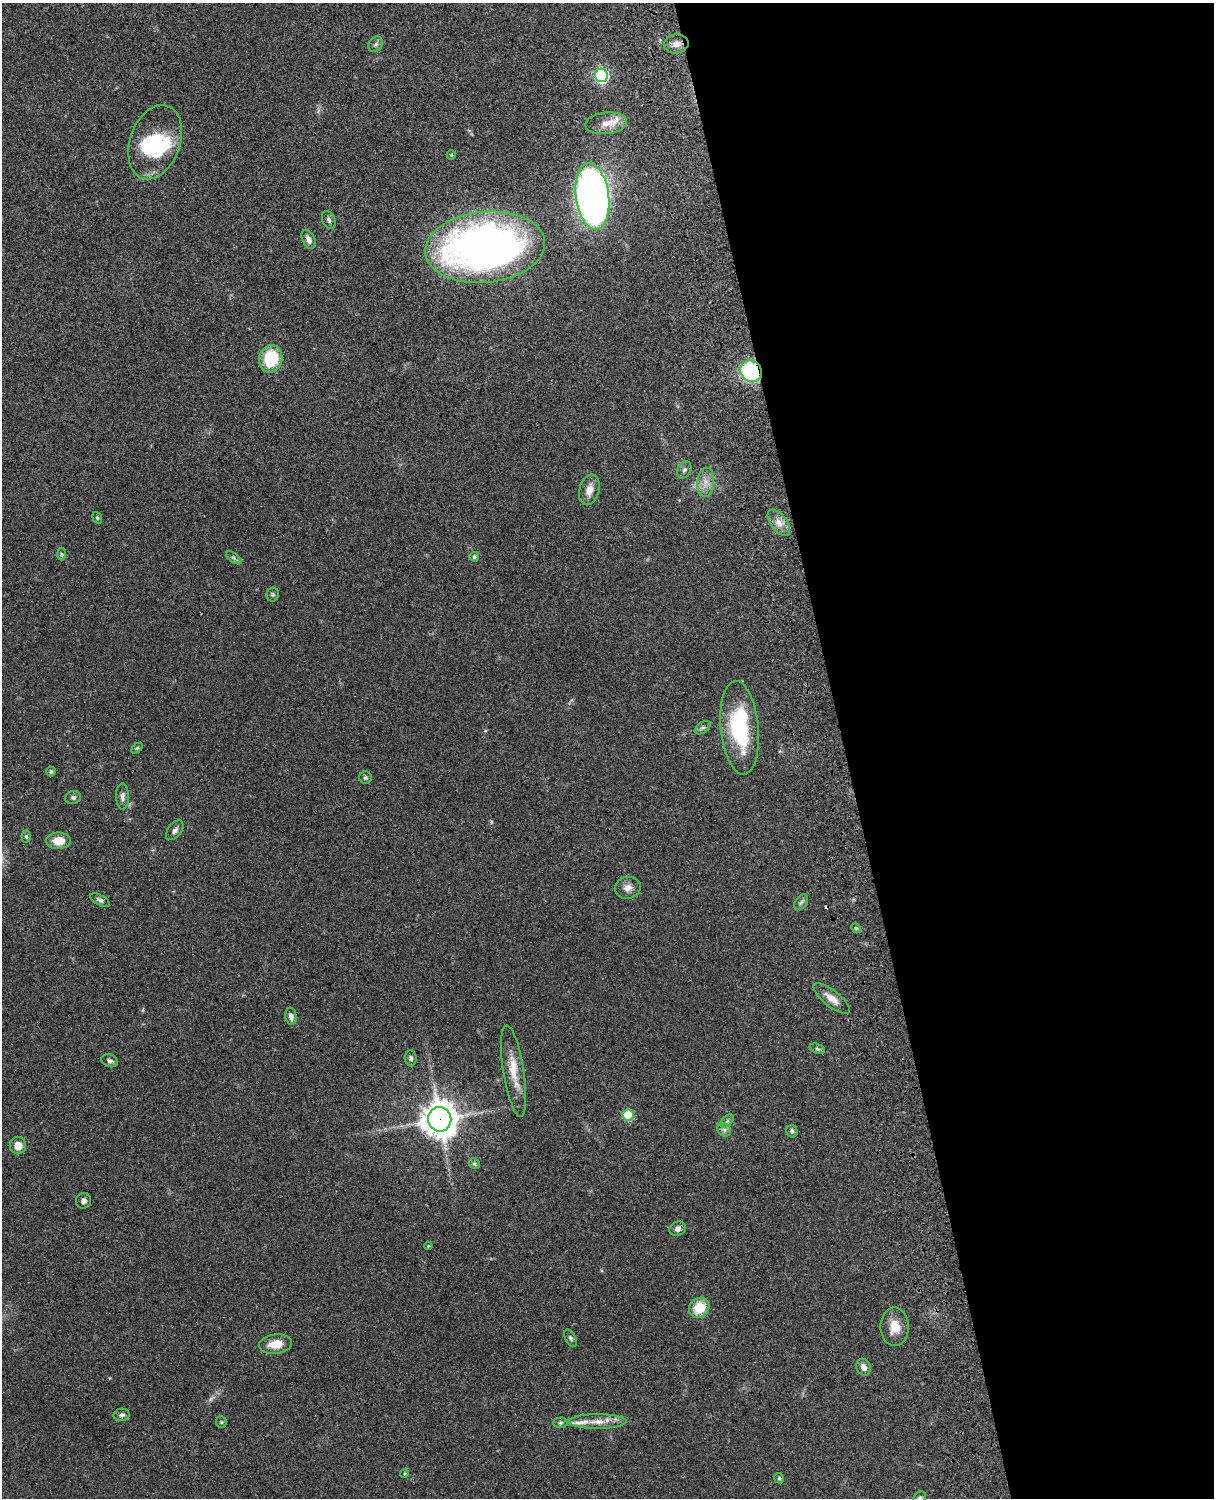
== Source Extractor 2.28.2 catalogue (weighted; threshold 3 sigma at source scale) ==
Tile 8 of 4 x 3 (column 4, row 2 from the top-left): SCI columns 3756-4967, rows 1660-3155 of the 5088 x 4928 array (HDU 1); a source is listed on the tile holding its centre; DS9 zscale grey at full resolution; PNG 1216 x 1500 px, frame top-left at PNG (2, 3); each listed source drawn as its Kron ellipse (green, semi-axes under 4 px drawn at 4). Shown black and unused: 31% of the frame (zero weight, under 3 of 4 exposures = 6% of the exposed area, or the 3 px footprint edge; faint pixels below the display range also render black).
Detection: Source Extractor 2.28.2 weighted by HDU 2 'WHT'; one run over the whole footprint, this tile lists its part. Background 0.0884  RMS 0.0061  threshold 0.0275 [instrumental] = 3 sigma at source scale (4.5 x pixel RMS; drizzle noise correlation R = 1.50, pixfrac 1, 0.05/0.05 arcsec/px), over >= 5 px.
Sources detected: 69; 1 too faint to see at this stretch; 2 inside a brighter object's white glare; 1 cosmic-ray / hot-pixel residue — neither listed nor drawn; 2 inside a brighter listed object's ellipse — not listed separately; the other 63 listed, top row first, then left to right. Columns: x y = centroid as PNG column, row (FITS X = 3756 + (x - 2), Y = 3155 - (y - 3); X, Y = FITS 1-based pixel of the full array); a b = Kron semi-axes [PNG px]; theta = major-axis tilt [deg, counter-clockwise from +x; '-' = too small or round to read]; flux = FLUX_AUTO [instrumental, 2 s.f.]
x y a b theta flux
375 44 8 6 52 1.8
676 44 12 9 9 4.2
601 75 7 6 - 120
606 123 21 11 6 6.9
155 142 38 25 71 37
451 155 5 4 - 0.62
592 196 33 16 -83 320
329 220 9 6 -64 1.6
309 239 10 6 -64 3.1
485 247 60 35 5 360
271 359 13 11 74 26
751 371 11 10 - 57
684 470 9 6 61 1.7
706 482 15 8 86 5.3
589 490 15 10 74 6.2
97 518 6 4 -70 0.89
779 523 15 8 -52 5.1
61 554 6 4 -87 0.86
474 557 5 4 - 1
234 558 9 4 -36 1.2
273 595 7 6 - 1.2
703 728 9 5 35 1.5
740 728 47 19 -84 53
137 748 6 4 44 0.83
51 771 5 4 - 1.1
365 778 6 6 - 1
122 796 13 6 -88 2.3
73 797 8 6 13 1.4
175 830 11 6 51 2.3
26 837 6 4 -86 0.98
58 841 12 8 1 8.4
628 888 13 11 11 4.2
100 900 11 5 -30 1.6
801 902 9 5 54 1.5
856 928 5 4 - 0.77
832 999 22 8 -38 5.9
291 1016 8 5 -80 2.6
817 1049 8 4 -19 1
411 1058 8 5 -86 1.4
110 1061 9 6 -21 1.8
514 1071 46 10 -81 13
628 1115 5 5 - 30
440 1119 12 11 - 1000
727 1121 8 4 45 1.4
724 1130 7 6 - 1.8
792 1131 6 5 - 1.5
18 1145 8 8 - 6
474 1164 6 5 - 0.98
84 1201 8 7 - 2.3
678 1229 8 7 - 2.6
428 1246 4 3 - 0.53
699 1308 11 9 43 14
895 1327 19 14 -90 9.6
570 1338 9 5 -63 1.5
276 1344 16 10 7 8.4
864 1367 8 7 - 3.3
122 1415 8 6 12 1.7
221 1422 6 5 - 0.91
597 1422 29 7 0 7.8
560 1423 7 5 1 1.2
405 1473 4 3 - 0.63
779 1478 5 4 - 0.86
920 1498 7 5 46 1.7
Overlapping masked pixels (flux is a lower limit): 2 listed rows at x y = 751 371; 440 1119
Isophote crosses this tile's border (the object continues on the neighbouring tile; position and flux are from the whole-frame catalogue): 1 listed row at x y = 920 1498